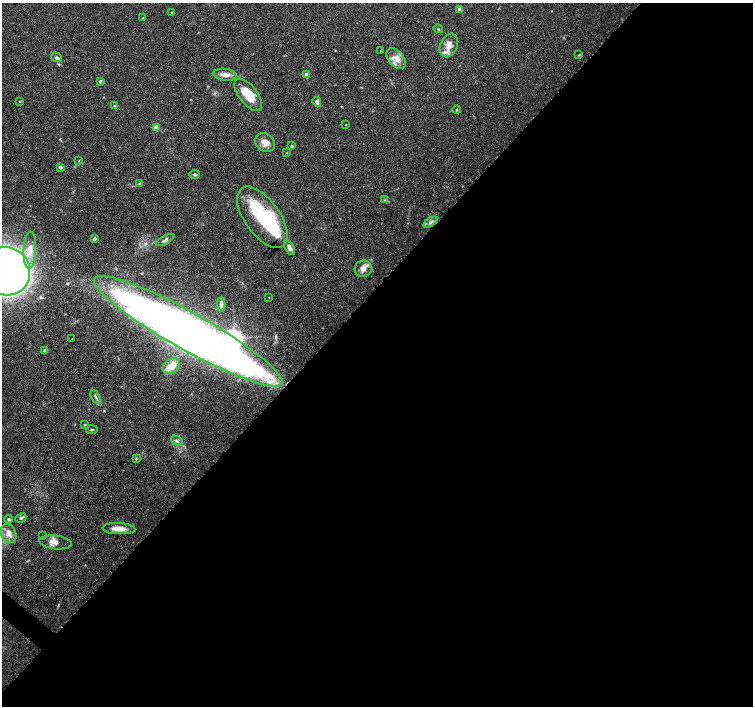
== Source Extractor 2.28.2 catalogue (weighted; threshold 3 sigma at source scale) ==
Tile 12 of 4 x 4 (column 4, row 3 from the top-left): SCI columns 4508-6009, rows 1577-2983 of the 6018 x 6031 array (HDU 1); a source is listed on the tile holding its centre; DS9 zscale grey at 2 x 2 block average (1 PNG px = mean of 2 x 2 image px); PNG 755 x 708 px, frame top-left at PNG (2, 3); each listed source drawn as its Kron ellipse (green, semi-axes under 4 px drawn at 4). Shown black and unused: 59% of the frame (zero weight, under 3 of 6 exposures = <1% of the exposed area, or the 3 px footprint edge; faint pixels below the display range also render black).
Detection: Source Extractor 2.28.2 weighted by HDU 2 'WHT'; one run over the whole footprint, this tile lists its part. Background 0.0352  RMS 0.0021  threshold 0.00877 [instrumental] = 3 sigma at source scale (4.09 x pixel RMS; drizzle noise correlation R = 1.36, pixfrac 0.8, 0.0396/0.0396 arcsec/px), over >= 5 px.
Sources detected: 58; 3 inside a brighter object's white glare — neither listed nor drawn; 3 inside a brighter listed object's ellipse — not listed separately; the other 52 listed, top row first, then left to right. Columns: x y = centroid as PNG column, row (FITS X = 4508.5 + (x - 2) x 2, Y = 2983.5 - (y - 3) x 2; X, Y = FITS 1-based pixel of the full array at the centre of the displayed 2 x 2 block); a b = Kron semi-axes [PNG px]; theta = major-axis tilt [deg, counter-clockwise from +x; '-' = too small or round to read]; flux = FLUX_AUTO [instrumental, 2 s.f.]
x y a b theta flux
460 9 2 2 - 4.4
172 12 3 2 - 0.3
143 18 2 2 - 0.64
438 29 5 3 - 0.48
449 45 12 8 66 4.3
381 51 2 2 - 0.24
579 55 4 2 - 0.34
57 58 5 3 - 1
396 59 12 7 -50 4.3
306 74 2 2 - 4
225 75 12 6 -8 3.1
100 81 2 2 - 1.6
248 95 19 9 -52 11
20 101 2 2 - 0.44
317 102 5 3 - 1.8
115 106 4 3 - 0.81
457 110 4 2 - 0.43
346 125 2 2 - 0.21
156 127 3 3 - 8.1
265 143 10 8 -41 4.5
292 146 2 2 - 0.96
287 153 2 2 - 0.2
79 161 3 2 - 0.3
60 167 4 3 - 1.1
195 174 5 3 - 0.69
139 183 3 3 - 0.45
385 200 3 2 - 0.35
262 217 36 17 -54 26
431 222 8 4 31 1.5
94 239 2 2 - 1.8
165 240 10 3 29 1.2
289 248 8 4 -62 2
30 250 18 6 87 5.7
363 269 8 8 - 3.2
7 271 24 23 - 460
269 297 2 2 - 0.23
221 304 7 3 89 1.9
188 331 107 18 -29 620
72 339 2 2 - 0.26
45 350 2 2 - 2.6
171 366 9 7 35 5.3
96 397 8 2 -59 0.83
85 425 3 2 - 0.4
92 430 5 2 - 0.48
177 441 6 3 -35 1
136 459 4 3 - 0.45
21 518 6 4 24 0.94
9 519 4 3 - 0.74
119 529 16 5 -2 5
9 533 10 7 -64 4
43 536 2 2 - 0.19
56 542 16 7 -7 3.7
Overlapping masked pixels (flux is a lower limit): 1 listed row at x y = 188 331
Isophote crosses this tile's border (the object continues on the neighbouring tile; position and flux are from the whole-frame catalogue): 2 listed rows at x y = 7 271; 9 533